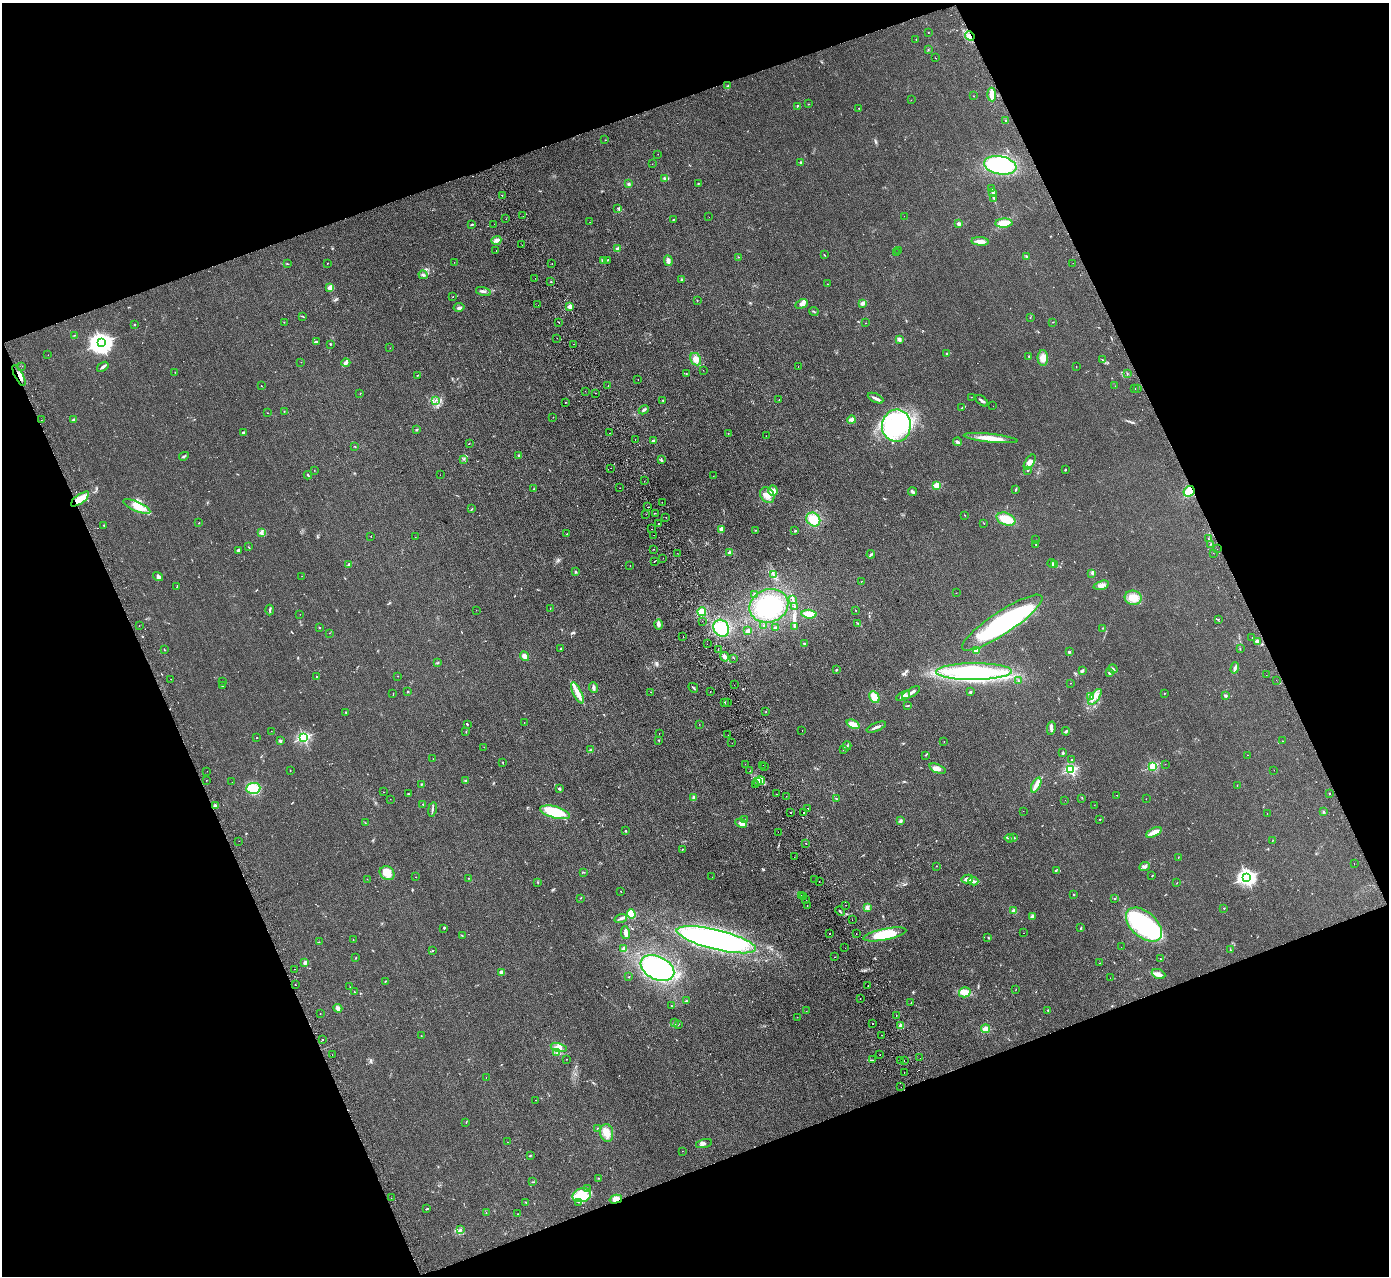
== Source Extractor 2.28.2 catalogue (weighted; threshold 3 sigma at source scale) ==
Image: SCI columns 55-5601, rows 181-5274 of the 5655 x 5585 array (HDU 1 of 3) = the unmasked area's bounding box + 8 px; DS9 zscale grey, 4 x 4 block average (1 PNG px = mean of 4 x 4 image px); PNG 1391 x 1278 px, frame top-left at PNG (2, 3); each listed source drawn as its Kron ellipse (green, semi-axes under 4 px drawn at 4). Shown black and unused: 42% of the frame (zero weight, under 2 of 3 exposures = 3% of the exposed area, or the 3 px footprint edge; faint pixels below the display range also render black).
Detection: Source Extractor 2.28.2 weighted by HDU 2 'WHT'. Background 0.0619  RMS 0.0074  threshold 0.0333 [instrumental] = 3 sigma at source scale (4.5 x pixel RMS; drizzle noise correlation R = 1.50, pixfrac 1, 0.05/0.05 arcsec/px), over >= 5 px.
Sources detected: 578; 2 too faint to see at this stretch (4 x 4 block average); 12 inside a brighter object's white glare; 24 cosmic-ray / hot-pixel residue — neither listed nor drawn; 5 coinciding with a brighter row at this scale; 36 inside a brighter listed object's ellipse — not listed separately; the other 499 listed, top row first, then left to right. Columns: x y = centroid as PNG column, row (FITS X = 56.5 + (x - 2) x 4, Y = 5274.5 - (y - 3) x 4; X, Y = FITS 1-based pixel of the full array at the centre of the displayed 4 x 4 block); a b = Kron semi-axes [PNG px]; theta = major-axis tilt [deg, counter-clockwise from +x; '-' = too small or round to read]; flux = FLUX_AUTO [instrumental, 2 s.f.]
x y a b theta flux
928 32 2 2 - 1.3
970 36 5 2 - 9.1
916 39 2 2 - 1.2
928 50 2 2 - 2.3
936 58 2 2 - 0.82
728 86 2 2 - 1.8
992 94 7 3 -86 48
974 96 2 2 - 1.6
911 100 2 2 - 0.59
808 104 2 2 - 1.2
797 106 2 2 - 1.9
859 108 2 2 - 1.1
1005 120 2 2 - 1.9
605 140 2 2 - 1.3
658 154 2 2 - 0.95
801 162 2 2 - 31
652 164 2 2 - 0.77
1000 165 16 9 -10 280
665 178 4 3 - 8.7
698 183 2 2 - 1.8
629 184 2 2 - 5.8
992 189 3 2 - 6.6
992 193 3 2 - 5.3
502 195 2 2 - 1.4
994 198 3 2 - 3.2
618 208 2 2 - 2.7
523 216 2 2 - 2.6
904 216 2 2 - 1.3
709 217 2 2 - 0.6
506 219 2 2 - 1.1
674 219 4 2 - 2.8
590 222 2 2 - 0.81
959 223 2 2 - 41
1004 223 8 4 3 66
494 224 2 2 - 0.56
471 225 3 2 - 3
496 240 5 3 - 13
980 241 9 4 -5 23
522 245 2 2 - 1.4
618 249 2 2 - 74
496 250 2 2 - 1.2
899 251 2 2 - 2
897 253 2 2 - 0.94
824 255 2 2 - 2.5
1026 256 3 2 - 3.2
738 257 2 2 - 1.7
603 260 4 3 - 7.9
608 260 3 2 - 3.7
668 261 5 3 - 14
454 262 2 2 - 0.62
287 263 2 2 - 1.3
327 263 2 2 - 2.2
552 263 2 2 - 1.7
1073 263 2 2 - 0.93
423 275 4 2 - 5.5
535 278 2 2 - 1.4
682 279 3 2 - 4.2
551 282 2 2 - 1.6
827 284 2 2 - 1.6
330 287 4 3 - 10
483 291 7 2 -15 11
453 297 2 2 - 1
697 300 2 2 - 1.8
862 303 2 2 - 16
802 304 6 4 27 13
538 305 2 2 - 0.71
570 306 2 2 - 100
459 307 6 3 12 9.1
814 311 5 2 - 4.2
302 316 3 2 - 2.3
1030 318 2 2 - 1.6
284 322 2 2 - 1.4
558 322 2 2 - 3.3
1053 322 2 2 - 1.6
865 323 2 2 - 1.1
134 324 2 2 - 2
74 335 2 2 - 1.5
557 338 2 2 - 2
899 339 2 2 - 80
316 342 3 2 - 7.4
102 343 4 3 - 3600
330 344 3 2 - 2.9
574 344 2 2 - 1.4
390 348 2 2 - 0.8
947 353 2 2 - 1.9
48 355 2 2 - 0.54
1029 356 3 2 - 3
1043 358 8 5 89 28
696 359 6 5 - 28
1102 360 3 2 - 2.8
301 362 2 2 - 0.89
346 363 4 3 - 11
22 366 2 2 - 1.3
103 367 6 2 37 9.6
798 367 2 2 - 3.2
1076 367 2 2 - 0.89
703 370 2 2 - 0.89
175 372 2 2 - 1.2
1127 373 2 2 - 2.7
686 374 2 2 - 1.7
19 375 11 2 -63 22
417 375 2 2 - 1.9
638 380 2 2 - 0.6
261 386 2 2 - 0.81
608 386 2 2 - 0.76
1115 386 2 2 - 0.72
1138 388 2 2 - 0.69
1135 389 2 2 - 2.4
585 391 2 2 - 1.1
360 393 2 2 - 1.4
595 393 2 2 - 4.3
971 397 2 2 - 0.79
875 398 8 2 -26 15
436 400 2 2 - 2.5
663 400 2 2 - 3
779 400 2 2 - 4.2
982 401 7 2 -39 9
565 402 2 2 - 5.6
993 406 2 2 - 0.51
962 407 3 2 - 2.5
644 410 5 2 - 6.1
284 411 2 2 - 1.5
267 413 2 2 - 1.2
553 417 2 2 - 1.1
41 420 2 2 - 1.6
74 420 3 3 - 5.5
851 420 4 3 - 11
896 426 16 14 83 210
416 430 2 2 - 4.7
243 433 2 2 - 10
610 433 2 2 - 0.94
728 433 2 2 - 2
766 436 2 2 - 1
991 438 27 4 -6 63
635 439 2 2 - 6.4
653 441 2 2 - 36
958 442 4 2 - 11
469 443 2 2 - 1.4
355 447 2 2 - 1.5
184 456 5 2 - 6.9
519 456 2 2 - 3.8
464 459 2 2 - 2.3
661 460 3 2 - 4.4
1030 462 9 4 59 30
611 468 2 2 - 0.9
1065 469 2 2 - 2.4
314 470 2 2 - 1.5
1028 470 2 2 - 2.4
308 475 4 2 - 3.4
440 475 2 2 - 1.1
713 476 2 2 - 0.69
644 481 2 2 - 0.93
937 485 2 2 - 190
620 488 2 2 - 3.1
533 489 2 2 - 1.9
1016 489 3 2 - 4.4
773 491 5 5 - 25
1189 491 6 5 - 62
913 492 4 2 - 9.2
767 495 8 6 -57 32
80 499 11 4 36 80
662 502 2 2 - 0.96
137 506 14 5 -24 53
648 507 2 2 - 7.8
472 508 2 2 - 1.6
655 513 2 2 - 2
646 514 2 2 - 2.5
965 515 2 2 - 1.1
666 517 2 2 - 1.9
1006 519 10 6 -21 80
813 520 7 6 - 63
199 523 2 2 - 1.4
984 523 2 2 - 1.3
659 524 2 2 - 8.9
104 525 2 2 - 4.8
651 529 2 2 - 0.91
721 529 3 2 - 15
756 530 2 2 - 2
795 531 2 2 - 4.8
262 532 2 2 - 3.1
567 534 2 2 - 2.2
654 535 2 2 - 2.3
371 536 2 2 - 1
415 537 2 2 - 1.4
1208 539 2 2 - 1.2
1035 540 2 2 - 0.73
1211 544 2 2 - 2.2
1036 545 2 2 - 2.5
248 547 2 2 - 1.3
653 549 2 2 - 2.7
1217 549 2 2 - 1.7
238 550 2 2 - 29
677 553 2 2 - 1.4
729 553 2 2 - 64
1213 553 2 2 - 0.71
871 554 4 2 - 5.5
663 558 2 2 - 0.74
654 561 2 2 - 1.8
1052 563 4 3 - 6.9
349 564 4 2 - 5.2
1055 564 3 2 - 5.1
630 565 2 2 - 0.83
575 571 3 2 - 4.4
1092 573 4 2 - 3.2
774 575 3 2 - 5.4
158 576 5 3 - 8.5
302 576 2 2 - 0.86
861 581 2 2 - 0.76
1101 585 8 3 16 21
177 586 2 2 - 2.2
956 593 2 2 - 0.85
755 594 3 3 - 3.9
1133 598 8 7 - 60
793 600 3 2 - 4
769 606 20 16 20 240
794 606 2 2 - 1.5
550 608 2 2 - 1.1
270 610 5 2 - 5.6
476 610 2 2 - 0.99
856 610 2 2 - 1.2
702 612 4 4 - 35
300 614 2 2 - 0.79
809 614 7 4 -5 50
1218 619 2 2 - 1.7
702 621 2 2 - 0.7
858 623 2 2 - 2.7
1002 623 48 11 34 670
658 624 5 3 - 15
764 625 2 2 - 4.6
139 626 2 2 - 1
794 626 3 2 - 2.7
319 627 2 2 - 2.3
721 628 9 7 -54 120
776 628 3 2 - 3.6
1103 628 2 2 - 1.6
748 631 3 3 - 11
329 633 2 2 - 0.9
683 637 2 2 - 1.1
1252 637 2 2 - 0.87
1257 642 3 3 - 12
707 644 2 2 - 0.86
804 644 2 2 - 3.4
561 649 3 2 - 2.8
1240 649 2 2 - 1.3
165 650 2 2 - 2.6
718 650 2 2 - 7.2
977 650 4 3 - 39
1069 652 2 2 - 19
525 656 5 3 - 21
725 657 5 4 - 13
734 658 2 2 - 2.3
437 663 2 2 - 2.5
1235 668 6 2 72 13
1113 669 4 2 - 5.3
837 670 2 2 - 2.5
1082 671 4 2 - 5.9
974 672 38 8 0 430
1109 673 2 2 - 18
1266 675 2 2 - 1.8
316 676 2 2 - 1.6
398 676 2 2 - 1.5
171 679 2 2 - 6.2
1276 680 2 2 - 0.7
1018 681 2 2 - 1.6
223 682 2 2 - 2
1070 683 2 2 - 0.82
222 685 3 2 - 3.6
734 685 2 2 - 3.1
594 688 5 2 - 14
693 688 5 2 - 5.7
710 691 2 2 - 2.7
408 692 2 2 - 1.8
650 692 2 2 - 0.73
970 692 2 2 - 25
577 693 11 3 -63 30
911 693 10 3 30 17
1164 693 2 2 - 4.7
393 694 3 2 - 1.7
903 696 7 3 27 22
1091 696 4 2 - 6.4
1226 696 2 2 - 32
874 697 6 4 -60 49
1095 697 9 3 54 22
725 703 2 2 - 3.8
727 703 2 2 - 0.58
908 706 2 2 - 2.1
766 712 2 2 - 1.4
346 713 2 2 - 1.4
524 722 2 2 - 0.89
467 724 2 2 - 2.3
699 724 2 2 - 0.75
853 724 7 4 -24 26
876 727 10 2 22 11
1051 728 7 3 79 12
271 731 2 2 - 0.81
466 731 2 2 - 2.2
802 731 2 2 - 1.6
1066 731 4 2 - 6.1
659 733 2 2 - 1.1
728 735 2 2 - 1.2
304 737 2 2 - 670
257 738 2 2 - 1.1
659 740 2 2 - 2.9
280 741 2 2 - 36
1283 741 2 2 - 0.83
944 742 2 2 - 1.4
732 743 2 2 - 1.2
847 746 4 2 - 5.2
484 747 2 2 - 0.69
590 750 3 2 - 4
843 750 2 2 - 1.6
1063 753 2 2 - 3.8
925 755 2 2 - 2.2
1248 755 2 2 - 1.8
433 759 2 2 - 0.85
1072 759 2 2 - 3.6
503 763 3 2 - 1.8
745 764 2 2 - 1.2
1165 764 2 2 - 0.7
763 765 2 2 - 1.6
1153 766 2 2 - 370
765 767 2 2 - 3.1
937 769 8 3 -22 22
290 770 2 2 - 1.6
1071 770 2 2 - 580
1274 770 2 2 - 0.96
207 771 2 2 - 1.6
750 771 2 2 - 3.8
206 780 2 2 - 1.8
466 781 2 2 - 3.1
761 781 4 2 - 13
232 782 2 2 - 0.76
758 782 3 2 - 6.4
421 785 2 2 - 2.6
756 785 2 2 - 2.5
1036 785 8 4 64 23
1237 785 2 2 - 0.89
253 788 7 5 3 62
559 789 3 2 - 3
383 792 2 2 - 0.73
1329 793 2 2 - 7.3
408 794 3 2 - 1.8
776 794 2 2 - 4.2
1117 795 2 2 - 3.2
786 796 2 2 - 2.2
693 797 3 2 - 4.4
1082 798 2 2 - 0.98
390 799 2 2 - 0.89
836 799 3 2 - 2.4
1146 799 2 2 - 1.1
1065 800 2 2 - 0.83
423 804 2 2 - 3.2
215 805 3 2 - 5.2
1094 805 2 2 - 0.53
808 808 2 2 - 2.9
432 809 7 2 80 7.5
1023 811 2 2 - 1.5
555 812 15 6 -15 170
1323 812 2 2 - 1.9
790 813 2 2 - 3.5
803 813 2 2 - 5.5
1267 813 2 2 - 0.74
744 819 2 2 - 1.3
1100 819 2 2 - 5.1
900 821 4 3 - 7.1
365 823 2 2 - 1.4
741 823 6 4 -25 24
626 831 2 2 - 11
778 832 2 2 - 1.9
1154 832 8 3 26 37
1009 838 4 2 - 5.3
1014 838 2 2 - 3.3
239 841 2 2 - 2.7
1272 841 2 2 - 0.98
805 843 2 2 - 11
682 849 2 2 - 1.6
794 857 2 2 - 1.3
1178 857 2 2 - 1.6
1354 864 2 2 - 1.1
936 866 2 2 - 1.6
1144 867 5 4 - 13
1056 870 2 2 - 2.3
584 872 2 2 - 1.6
387 873 8 6 -33 60
1152 876 2 2 - 1.3
416 877 2 2 - 1.4
712 877 2 2 - 0.73
1247 877 3 2 - 1600
469 878 2 2 - 1
367 879 2 2 - 1.4
967 879 6 3 12 18
815 880 2 2 - 3.1
819 881 2 2 - 1.9
973 881 5 3 - 11
538 883 2 2 - 1.8
1177 883 2 2 - 1.1
621 891 2 2 - 2.2
1074 895 2 2 - 2.8
801 896 2 2 - 1.7
804 897 2 2 - 2.3
580 898 2 2 - 1.6
1115 898 2 2 - 2
806 900 2 2 - 1
807 905 2 2 - 1.8
846 905 2 2 - 0.76
867 907 3 3 - 9.7
1224 908 2 2 - 3.7
1013 910 2 2 - 2.3
840 911 5 2 - 4.2
631 914 4 4 - 79
1032 916 3 3 - 5.8
621 919 6 2 19 8.1
852 920 2 2 - 0.86
1144 925 21 12 -41 560
444 928 2 2 - 2.4
1081 928 2 2 - 2.9
625 933 6 3 -81 15
1023 933 2 2 - 0.96
830 934 2 2 - 19
856 934 2 2 - 0.83
885 934 22 5 11 140
462 936 2 2 - 1.4
988 938 2 2 - 1.5
353 940 2 2 - 2.2
716 940 40 10 -14 1000
319 942 2 2 - 1.7
1121 947 2 2 - 0.6
845 948 2 2 - 0.7
624 949 4 3 - 9.4
433 950 2 2 - 1.8
1230 950 3 2 - 2.5
834 957 2 2 - 3.6
356 958 2 2 - 1.3
1160 959 2 2 - 1.5
305 963 2 2 - 57
1100 963 2 2 - 1.1
657 968 18 11 -26 550
295 969 2 2 - 1.8
501 973 4 3 - 17
1159 974 7 4 -24 19
629 977 2 2 - 0.97
1110 978 2 2 - 0.6
385 981 2 2 - 1.5
295 985 2 2 - 6
868 986 2 2 - 1.8
350 987 2 2 - 0.74
1016 989 2 2 - 0.89
354 992 2 2 - 1
965 992 6 5 - 40
860 999 2 2 - 2.5
686 1001 4 2 - 4.1
911 1002 2 2 - 1.2
671 1006 2 2 - 1.7
338 1008 4 4 - 10
1048 1010 2 2 - 2.5
806 1011 2 2 - 0.59
320 1014 2 2 - 1.1
896 1015 2 2 - 1.4
797 1017 2 2 - 0.85
674 1023 2 2 - 2.3
679 1024 2 2 - 0.94
872 1024 2 2 - 1.5
901 1026 3 3 - 30
985 1029 4 3 - 24
881 1035 2 2 - 4.9
421 1036 2 2 - 1.1
322 1039 2 2 - 18
559 1048 8 4 -15 26
556 1053 2 2 - 2
332 1055 2 2 - 0.96
880 1055 2 2 - 1.3
920 1058 2 2 - 3.4
567 1059 2 2 - 0.75
872 1060 2 2 - 2.3
900 1061 2 2 - 1.8
904 1061 2 2 - 0.98
904 1072 2 2 - 1.3
486 1077 2 2 - 1.1
901 1087 2 2 - 1.8
536 1100 2 2 - 1.4
466 1123 2 2 - 1.1
597 1128 2 2 - 2.4
607 1133 9 6 -80 35
507 1142 2 2 - 0.73
704 1144 8 2 15 12
682 1151 2 2 - 0.69
530 1155 3 2 - 3.4
598 1178 2 2 - 1.8
532 1182 2 2 - 1.9
588 1189 2 2 - 1.7
582 1195 9 7 15 55
391 1198 2 2 - 1.1
616 1199 6 3 15 27
526 1202 2 2 - 2
579 1202 2 2 - 1.7
427 1209 4 2 - 3.5
486 1213 2 2 - 1.3
518 1214 2 2 - 1.4
461 1229 3 2 - 2.9
Overlapping masked pixels (flux is a lower limit): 5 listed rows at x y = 970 36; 19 375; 1189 491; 80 499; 616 1199
Diffuse or blended objects may show on this block-average render without a row.